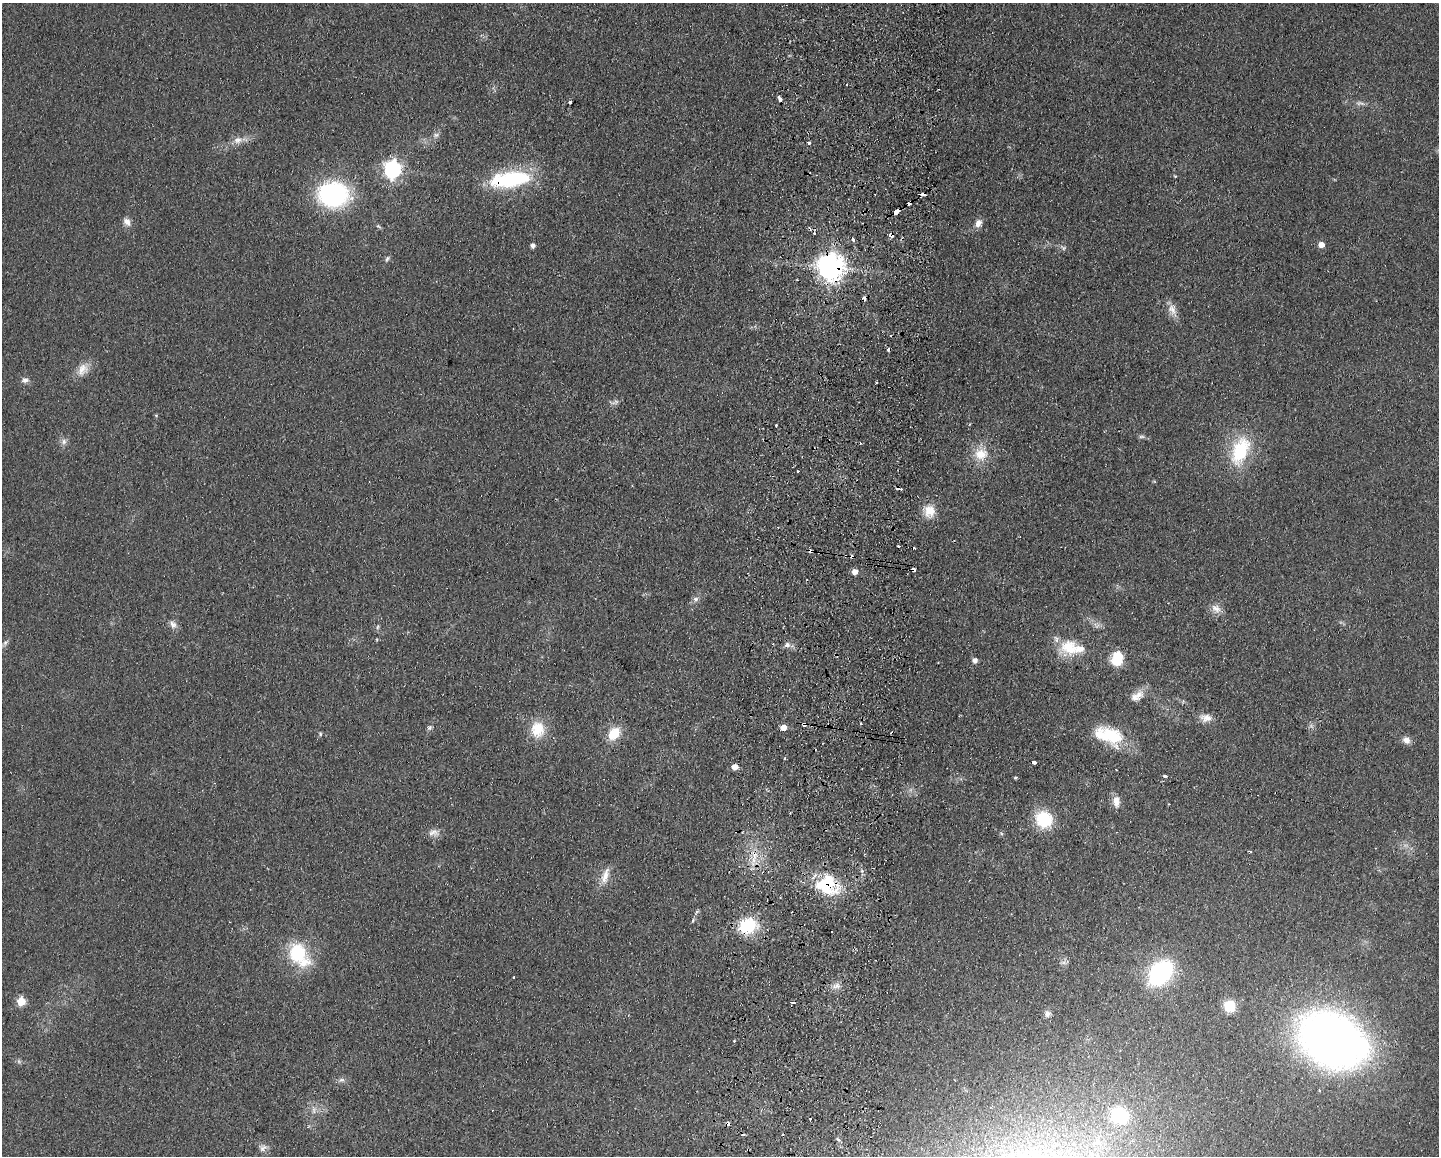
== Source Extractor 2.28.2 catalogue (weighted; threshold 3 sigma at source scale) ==
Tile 5 of 3 x 4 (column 2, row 2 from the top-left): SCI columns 1605-3041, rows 2319-3472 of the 4757 x 4636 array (HDU 1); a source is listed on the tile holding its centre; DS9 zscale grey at full resolution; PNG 1441 x 1158 px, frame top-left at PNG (2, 3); no overlay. Shown black and unused: <1% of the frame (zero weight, under 2 of 3 exposures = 3% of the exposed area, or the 3 px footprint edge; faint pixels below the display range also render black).
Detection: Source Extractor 2.28.2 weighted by HDU 2 'WHT'; one run over the whole footprint, this tile lists its part. Background 0.0578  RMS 0.01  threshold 0.0467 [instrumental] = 3 sigma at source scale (4.5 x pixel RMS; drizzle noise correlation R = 1.50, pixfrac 1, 0.05/0.05 arcsec/px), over >= 5 px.
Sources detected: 110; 18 cosmic-ray / hot-pixel residue — not listed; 4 inside a brighter listed object's ellipse — not listed separately; the other 88 listed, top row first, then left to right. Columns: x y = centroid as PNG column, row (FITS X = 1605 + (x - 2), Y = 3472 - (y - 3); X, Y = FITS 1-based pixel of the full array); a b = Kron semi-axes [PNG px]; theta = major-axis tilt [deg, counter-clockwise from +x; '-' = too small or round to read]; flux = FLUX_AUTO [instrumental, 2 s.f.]
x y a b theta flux
847 84 3 2 - 1.7
780 99 4 3 - 6.9
570 102 3 3 - 2.8
1361 103 15 4 -10 4
436 135 8 6 2 3
238 140 13 9 15 7.5
809 142 3 3 - 4.4
392 169 7 7 - 390
1175 176 3 3 - 1.3
510 179 48 18 8 92
333 194 25 20 0 170
923 194 4 3 - 16
908 203 4 3 - 6.3
896 211 5 3 - 28
127 222 11 8 -53 5.8
978 223 9 7 64 7.3
378 226 8 4 -35 1.7
890 236 4 3 - 14
853 239 4 3 - 4.1
1321 244 5 5 - 10
533 245 5 4 - 4.2
1063 248 7 5 -60 2.1
387 259 9 5 57 2.1
831 267 8 8 - 1300
1172 310 18 11 -66 9.2
82 369 19 13 59 12
25 380 9 7 -8 4.2
615 402 13 5 21 3.3
970 424 4 3 - 0.84
776 425 3 3 - 2.5
1141 437 9 4 0 2.2
64 441 8 7 - 4.1
1240 451 39 21 69 58
981 454 20 17 -15 22
929 511 17 14 -86 16
914 547 3 2 - 0.95
914 570 4 3 - 16
855 571 5 5 - 7.9
695 599 8 7 - 3.5
1216 608 14 10 -32 8
173 624 11 8 -60 5.2
377 627 6 4 70 1.6
5 643 7 6 - 2.6
787 645 8 8 - 4.1
1069 648 24 21 -34 31
1117 659 16 11 67 27
975 660 6 6 - 3.8
1138 695 16 11 31 9.7
1206 718 17 10 -5 9
861 723 3 3 - 1.3
804 724 3 3 - 31
828 725 4 2 - 0.83
783 727 5 4 - 12
429 728 7 6 - 2.3
537 729 21 17 -84 26
320 734 6 4 -71 1.5
614 734 13 10 51 26
1109 735 33 17 -20 50
1407 740 10 8 -40 5.9
785 759 3 3 - 3.3
1033 762 4 3 - 12
735 767 5 5 - 8.9
1165 776 3 3 - 3.6
1015 778 3 3 - 1.3
1116 802 15 8 -89 8.3
1044 819 16 15 - 49
433 833 16 9 2 6.6
1250 851 5 2 - 1.1
605 876 22 8 74 11
825 884 35 17 -48 50
697 912 6 4 46 1.6
693 921 7 4 71 1.4
747 925 20 16 21 46
298 954 28 17 -56 62
1161 973 17 11 48 210
513 977 3 2 - 1.5
836 986 13 8 25 6
21 1001 5 5 - 37
1230 1006 10 10 - 25
1047 1014 9 8 - 4.2
1333 1040 63 45 -27 680
734 1041 3 2 - 0.88
342 1080 9 4 8 2.8
314 1110 11 5 80 4.2
1120 1115 18 16 -18 68
810 1119 3 2 - 1.8
838 1139 6 3 -21 1.6
263 1148 11 7 38 4.7
Overlapping masked pixels (flux is a lower limit): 13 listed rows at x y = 780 99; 510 179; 923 194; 908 203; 896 211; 890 236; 831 267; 914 570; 804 724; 828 725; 735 767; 825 884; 747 925